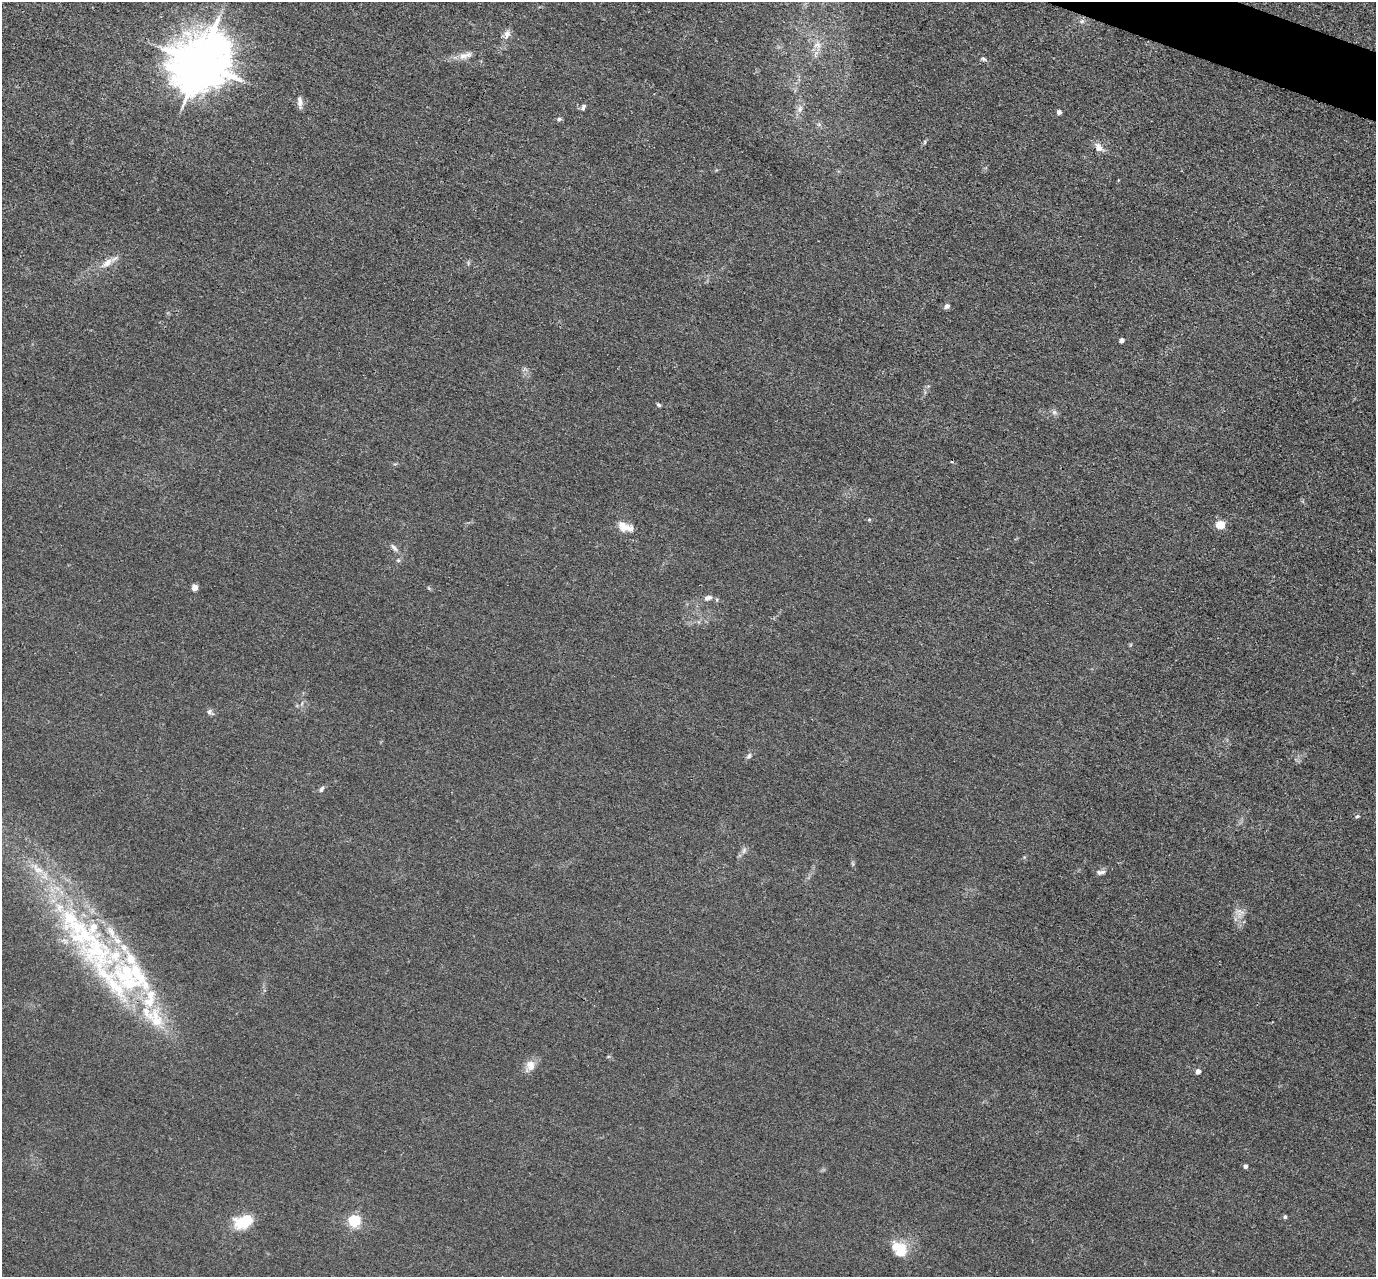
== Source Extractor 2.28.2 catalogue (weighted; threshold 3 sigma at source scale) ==
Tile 10 of 4 x 4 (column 2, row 3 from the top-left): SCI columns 1381-2754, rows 1553-2827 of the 5509 x 5524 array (HDU 1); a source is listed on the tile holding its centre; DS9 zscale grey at full resolution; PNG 1378 x 1279 px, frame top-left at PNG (2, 2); no overlay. Shown black and unused: <1% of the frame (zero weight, under 3 of 4 exposures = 1% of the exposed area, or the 3 px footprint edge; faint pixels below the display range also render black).
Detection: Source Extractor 2.28.2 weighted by HDU 2 'WHT'; one run over the whole footprint, this tile lists its part. Background 0.028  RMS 0.0044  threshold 0.02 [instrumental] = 3 sigma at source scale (4.5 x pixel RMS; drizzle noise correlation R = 1.50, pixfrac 1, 0.05/0.05 arcsec/px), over >= 5 px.
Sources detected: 59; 1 cosmic-ray / hot-pixel residue — not listed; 16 inside a brighter listed object's ellipse — not listed separately; the other 42 listed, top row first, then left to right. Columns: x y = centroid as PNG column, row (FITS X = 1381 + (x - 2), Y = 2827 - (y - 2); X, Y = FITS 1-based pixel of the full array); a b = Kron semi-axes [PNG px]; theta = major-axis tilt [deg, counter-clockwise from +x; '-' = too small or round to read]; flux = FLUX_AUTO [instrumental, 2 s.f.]
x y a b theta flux
1082 21 6 4 19 0.83
507 34 13 8 82 2.5
817 45 10 7 6 2.3
465 55 23 8 17 4
983 59 8 5 -24 0.95
200 63 17 15 48 2600
300 102 14 6 -88 2.2
583 107 8 5 70 1.2
800 109 9 7 65 1.9
1059 112 4 4 - 2
559 119 6 5 - 0.95
925 142 6 4 72 0.63
1098 147 14 9 -58 3.2
107 263 20 9 35 4.5
947 306 8 6 32 1.5
1122 340 4 4 - 2.6
659 405 6 4 -32 0.71
1054 412 7 6 - 1.2
869 520 6 4 19 0.47
1220 525 5 5 - 17
625 527 22 11 -20 5.5
394 548 13 5 -49 1.6
195 588 4 4 - 5.4
708 598 12 7 14 2
210 712 10 6 -35 1.5
749 756 9 6 57 1.2
321 789 9 5 57 1.1
1357 817 5 3 - 0.85
744 850 9 6 64 1.5
853 864 7 4 -71 0.64
37 869 21 10 -39 7.1
1100 872 12 6 4 1.7
1240 913 17 11 79 4.3
95 947 78 46 -51 94
146 1011 33 13 -54 16
530 1066 18 12 60 4.2
1198 1071 4 4 - 2.7
1246 1166 4 4 - 1.6
1285 1217 5 4 - 0.76
354 1221 5 5 - 61
243 1222 19 12 25 16
896 1246 19 15 7 7.5